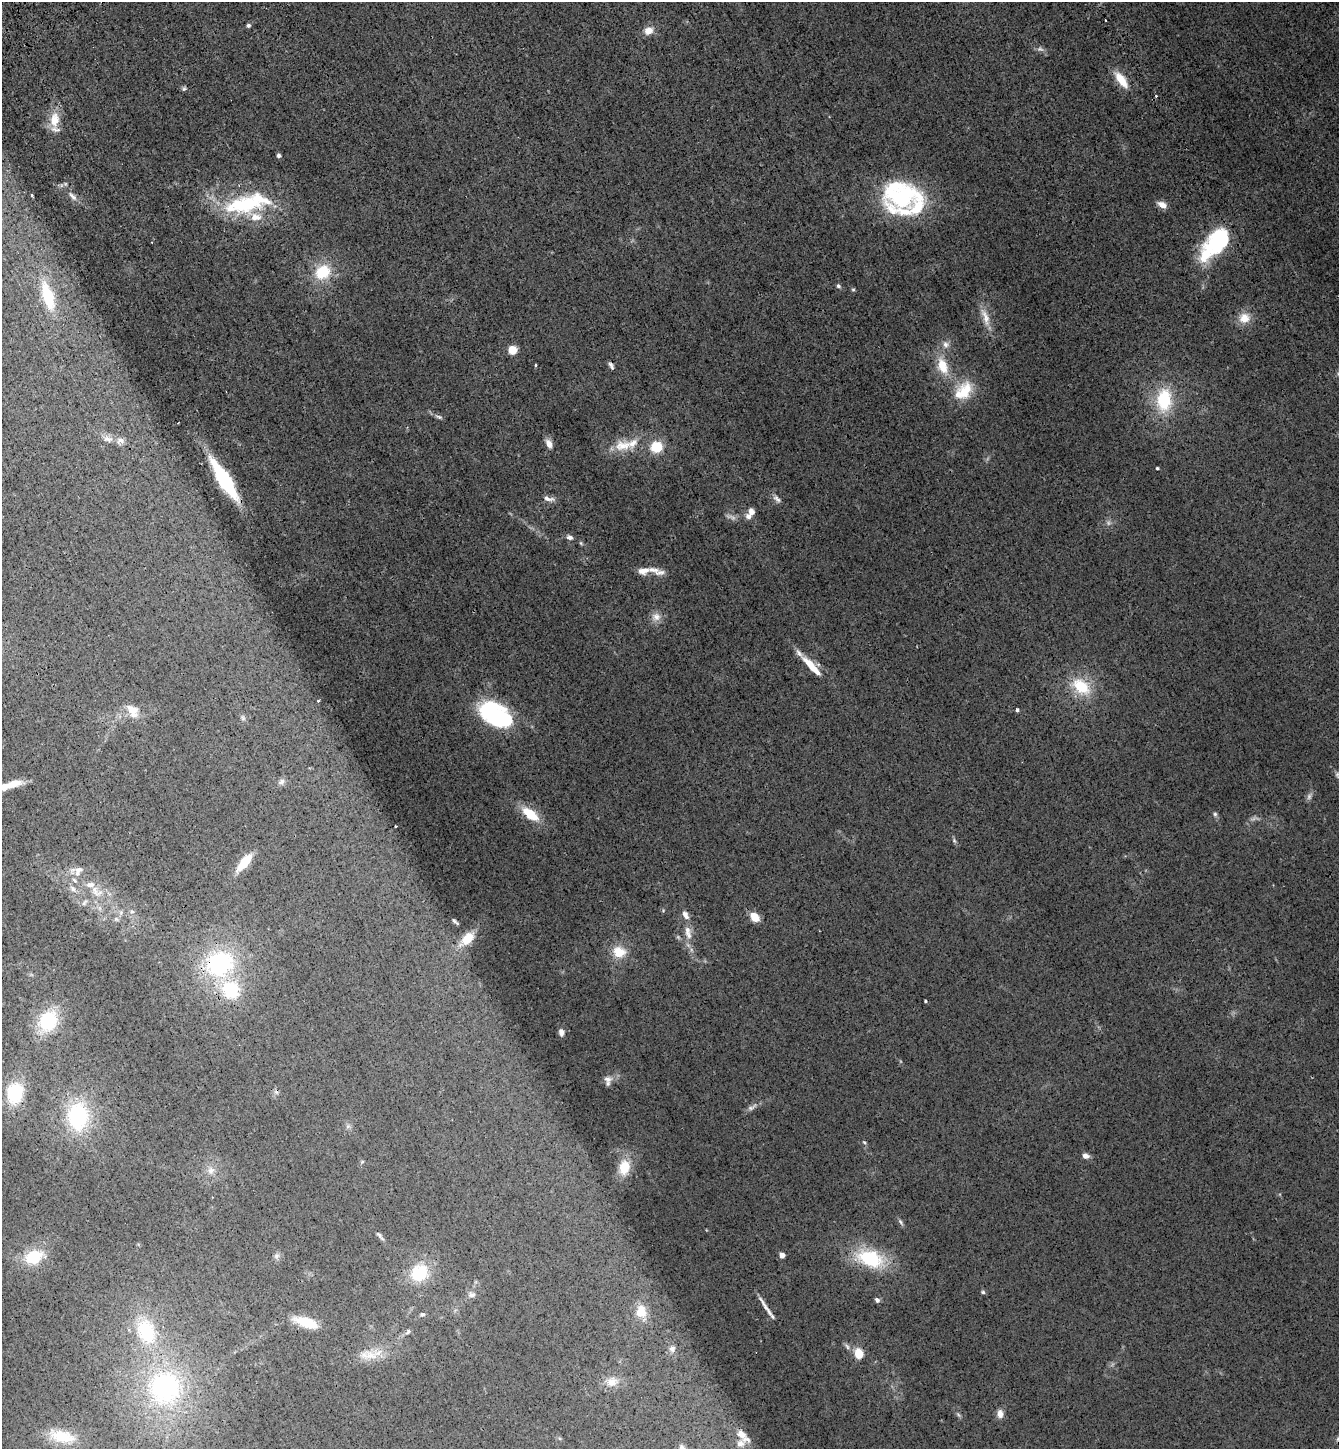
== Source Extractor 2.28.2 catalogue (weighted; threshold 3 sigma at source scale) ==
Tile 11 of 4 x 4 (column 3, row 3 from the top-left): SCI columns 3038-4374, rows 1553-2999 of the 5941 x 5997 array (HDU 1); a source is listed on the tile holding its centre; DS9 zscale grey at full resolution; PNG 1341 x 1451 px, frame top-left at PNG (2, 2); no overlay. Shown black and unused: <1% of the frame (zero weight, under 3 of 4 exposures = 6% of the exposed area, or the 3 px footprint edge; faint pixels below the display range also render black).
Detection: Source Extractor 2.28.2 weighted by HDU 2 'WHT'; one run over the whole footprint, this tile lists its part. Background 0.013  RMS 0.0031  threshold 0.0137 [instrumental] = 3 sigma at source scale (4.5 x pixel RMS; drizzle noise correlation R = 1.50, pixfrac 1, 0.05/0.05 arcsec/px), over >= 5 px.
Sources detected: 129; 5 too faint to see at this stretch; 1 inside a brighter object's white glare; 3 cosmic-ray / hot-pixel residue — not listed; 15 inside a brighter listed object's ellipse — not listed separately; the other 105 listed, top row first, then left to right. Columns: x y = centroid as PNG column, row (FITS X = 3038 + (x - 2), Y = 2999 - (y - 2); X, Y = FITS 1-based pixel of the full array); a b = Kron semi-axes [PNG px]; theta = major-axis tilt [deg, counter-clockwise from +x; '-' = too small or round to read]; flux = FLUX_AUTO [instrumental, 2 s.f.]
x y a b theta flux
1106 20 3 2 - 0.6
248 26 5 5 - 0.6
648 31 11 9 18 2.7
1121 80 19 8 -53 5.8
184 89 7 4 62 0.49
1156 96 3 3 - 0.34
54 120 22 13 85 5.4
279 155 4 4 - 0.88
32 195 4 3 - 0.36
72 196 17 6 -48 1.8
902 197 45 27 35 28
245 204 58 22 5 26
1162 205 10 6 -28 2.2
1219 240 28 20 49 27
323 272 20 16 38 9.8
838 286 6 5 - 0.59
853 290 6 4 0 0.34
48 296 30 11 -73 12
985 317 29 9 -71 3.9
1244 318 14 13 - 3.8
946 345 10 9 - 1.7
512 350 5 5 - 16
536 365 3 3 - 0.32
611 365 8 4 -61 0.81
942 366 21 12 -70 6.7
963 391 28 18 45 9
1164 400 23 15 88 16
439 417 11 5 -18 0.7
108 439 13 8 -11 1.7
549 444 9 6 -61 2.1
622 446 26 15 4 6.1
656 447 10 10 - 8.1
1157 468 3 3 - 0.39
224 480 43 10 -58 27
548 499 15 6 -9 1.5
777 499 12 6 -44 1.2
751 512 8 6 -85 1.9
569 537 9 6 -16 0.97
581 543 6 4 -46 0.39
653 570 22 7 -11 3
656 617 13 11 16 2.3
812 666 34 8 -47 6.1
1081 687 23 15 -36 11
133 710 20 11 -28 3.6
1017 710 4 3 - 1.3
495 715 27 15 -31 54
243 718 6 5 - 0.58
282 782 9 6 44 0.93
12 784 28 8 19 5.8
530 814 21 9 -37 7.6
1215 814 5 5 - 0.53
954 840 6 4 -49 0.47
244 863 18 7 51 8.7
79 870 13 8 19 2.2
75 880 8 5 -43 0.82
73 889 10 7 -51 1.2
96 891 21 12 -36 4.8
84 902 10 5 52 0.83
132 912 7 6 - 0.81
755 917 9 7 -50 4.5
116 919 6 6 - 0.68
455 921 8 3 -47 0.59
688 932 21 9 -77 3.3
467 938 15 10 48 5.9
619 952 15 13 -20 5.4
219 963 32 27 29 33
231 990 21 19 -30 16
925 1001 3 3 - 0.39
48 1021 22 18 60 18
561 1032 10 6 -79 1.2
608 1079 12 8 -2 1.6
15 1093 17 13 82 18
752 1107 18 6 31 1.3
78 1116 29 21 -90 26
348 1126 7 5 45 0.63
864 1142 5 4 - 0.38
1085 1156 7 5 -17 1.3
624 1167 19 13 77 6.9
211 1170 10 9 - 1.8
901 1222 10 4 -60 0.68
380 1236 15 4 -49 0.88
782 1255 4 4 - 3.1
277 1256 8 6 21 0.83
34 1257 19 14 24 11
870 1258 34 20 -18 19
419 1273 19 17 43 12
983 1292 5 5 - 0.44
472 1295 10 7 -1 1.1
877 1300 6 5 - 0.83
765 1306 27 4 -60 2.1
641 1311 17 15 -88 5
423 1314 6 5 - 0.62
306 1322 25 9 -19 7.7
146 1331 30 20 -67 18
408 1331 7 5 48 0.68
672 1349 10 9 - 1.5
859 1353 6 5 - 10
369 1355 29 12 -2 5.1
612 1382 16 13 9 3.3
165 1387 35 33 -84 44
1000 1414 10 7 87 1.9
741 1434 13 8 -51 3.2
61 1436 32 14 -13 10
1338 1439 7 5 45 0.68
682 1448 8 6 -79 1
Overlapping masked pixels (flux is a lower limit): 2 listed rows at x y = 224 480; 219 963
Isophote crosses this tile's border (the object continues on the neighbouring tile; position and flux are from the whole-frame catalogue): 3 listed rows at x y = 12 784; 1338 1439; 682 1448